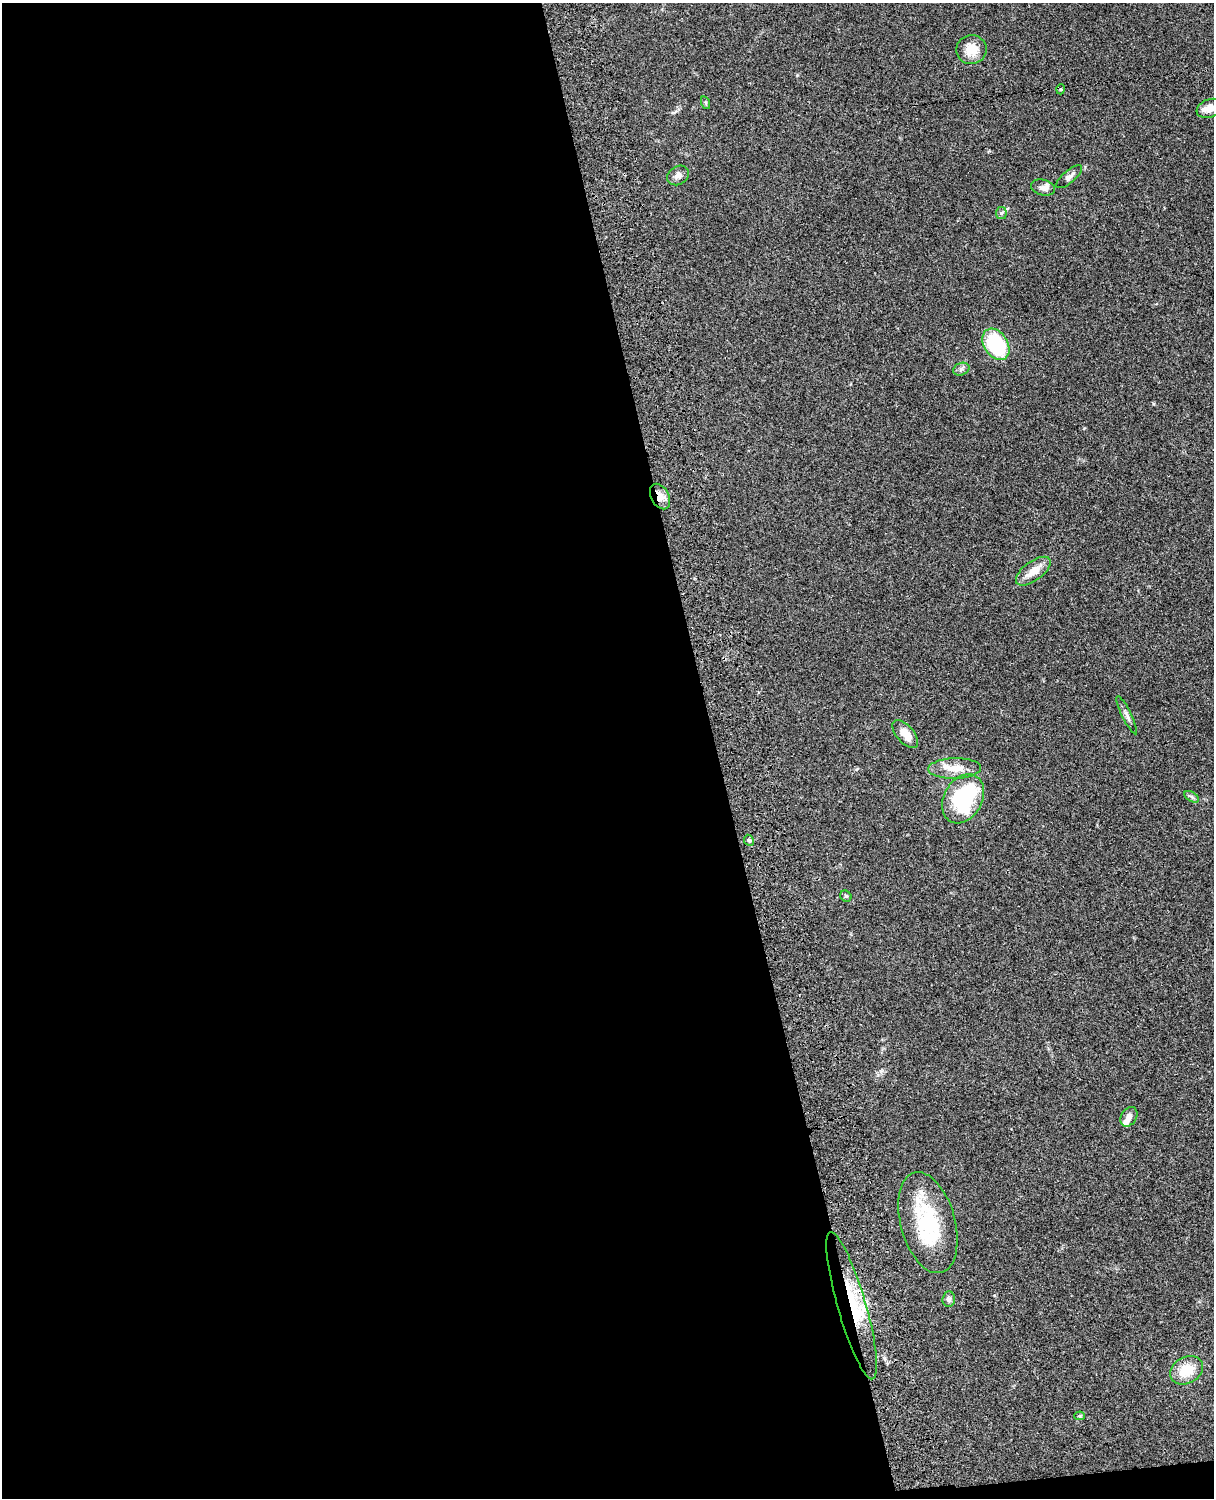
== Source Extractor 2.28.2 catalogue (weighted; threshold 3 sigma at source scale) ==
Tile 9 of 4 x 3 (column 1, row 3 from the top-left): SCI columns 122-1333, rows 278-1773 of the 5089 x 4929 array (HDU 1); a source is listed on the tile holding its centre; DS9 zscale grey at full resolution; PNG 1216 x 1500 px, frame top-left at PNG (2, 3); each listed source drawn as its Kron ellipse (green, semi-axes under 4 px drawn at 4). Shown black and unused: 59% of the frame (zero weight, under 3 of 4 exposures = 6% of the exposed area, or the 3 px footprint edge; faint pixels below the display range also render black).
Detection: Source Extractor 2.28.2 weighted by HDU 2 'WHT'; one run over the whole footprint, this tile lists its part. Background 0.0781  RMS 0.006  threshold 0.0269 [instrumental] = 3 sigma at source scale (4.5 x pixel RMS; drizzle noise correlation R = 1.50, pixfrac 1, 0.05/0.05 arcsec/px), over >= 5 px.
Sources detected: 29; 4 inside a brighter listed object's ellipse — not listed separately; the other 25 listed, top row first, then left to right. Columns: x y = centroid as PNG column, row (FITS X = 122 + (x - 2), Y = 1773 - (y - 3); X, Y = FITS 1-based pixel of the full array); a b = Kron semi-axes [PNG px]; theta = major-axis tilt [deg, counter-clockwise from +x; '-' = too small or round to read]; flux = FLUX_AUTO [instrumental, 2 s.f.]
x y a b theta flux
971 49 15 14 - 10
1061 89 5 3 - 0.62
706 103 6 4 -71 0.82
1210 108 13 9 20 5.5
678 175 11 9 33 3.1
1069 177 16 6 41 2.5
1043 188 12 8 -13 2.9
1001 213 6 5 - 1.1
996 344 17 12 -57 45
961 369 8 6 23 1.8
660 497 13 9 -62 5.5
1033 571 20 9 36 8.1
1127 715 21 4 -64 2.4
905 734 17 8 -49 7.4
955 768 26 10 1 10
1192 797 8 4 -31 1.3
963 799 26 19 60 62
749 840 6 4 -64 0.96
846 896 6 5 - 0.97
1129 1117 10 7 59 3.7
928 1223 52 27 -74 48
949 1299 8 6 85 1.7
852 1306 76 14 -74 37
1186 1370 17 13 30 14
1079 1416 5 4 - 0.74
Overlapping masked pixels (flux is a lower limit): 2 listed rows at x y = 660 497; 852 1306
Isophote crosses this tile's border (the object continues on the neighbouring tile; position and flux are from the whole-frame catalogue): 1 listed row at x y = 1210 108